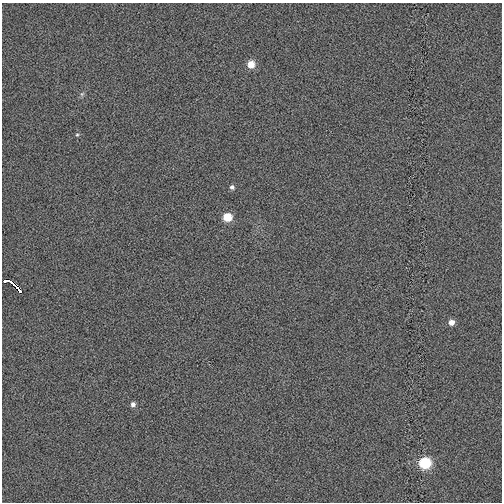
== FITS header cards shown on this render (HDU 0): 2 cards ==
NAXIS1  =                  500
NAXIS2  =                  500

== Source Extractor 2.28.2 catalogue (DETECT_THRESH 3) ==
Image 500 x 500 px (HDU 0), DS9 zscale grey, 1 PNG px = 1 image px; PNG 504 x 504 px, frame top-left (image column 1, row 500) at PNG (2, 3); no overlay
Background -4.55e-04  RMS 0.0093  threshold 0.0279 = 3 sigma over >= 5 px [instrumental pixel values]
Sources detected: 10; all 10 listed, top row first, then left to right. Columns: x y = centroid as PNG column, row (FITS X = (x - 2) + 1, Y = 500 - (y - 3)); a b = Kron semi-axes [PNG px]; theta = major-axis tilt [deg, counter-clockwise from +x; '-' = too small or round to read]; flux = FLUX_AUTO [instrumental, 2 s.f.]
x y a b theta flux
251 64 7 7 - 8.2
82 94 7 4 44 1.1
77 135 5 4 - 0.82
232 187 6 5 - 1.6
227 217 6 6 - 15
7 281 7 3 6 4
17 287 12 3 -46 14
451 322 6 6 - 4.1
133 404 6 5 - 2.1
425 463 7 7 - 42